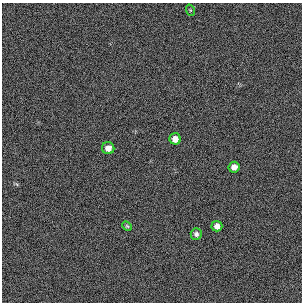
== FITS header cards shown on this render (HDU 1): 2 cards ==
NAXIS1  =                  300 / length of original image axis
NAXIS2  =                  300 / length of original image axis

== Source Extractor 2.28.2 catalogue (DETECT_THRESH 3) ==
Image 300 x 300 px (HDU 1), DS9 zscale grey, 1 PNG px = 1 image px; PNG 304 x 304 px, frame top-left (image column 1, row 300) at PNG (2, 3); each listed source drawn as its Kron ellipse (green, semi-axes under 4 px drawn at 4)
Background 385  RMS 66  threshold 197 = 3 sigma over >= 5 px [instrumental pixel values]
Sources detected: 7; all 7 listed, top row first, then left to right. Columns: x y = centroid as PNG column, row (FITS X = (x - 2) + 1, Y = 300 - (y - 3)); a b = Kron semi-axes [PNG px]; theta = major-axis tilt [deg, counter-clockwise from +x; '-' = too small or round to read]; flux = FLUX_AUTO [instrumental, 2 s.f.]
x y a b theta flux
190 10 6 3 -72 4600
175 139 5 5 - 33000
108 148 6 6 - 26000
234 167 5 5 - 26000
127 226 5 4 - 5200
217 226 5 5 - 22000
196 234 6 5 - 13000